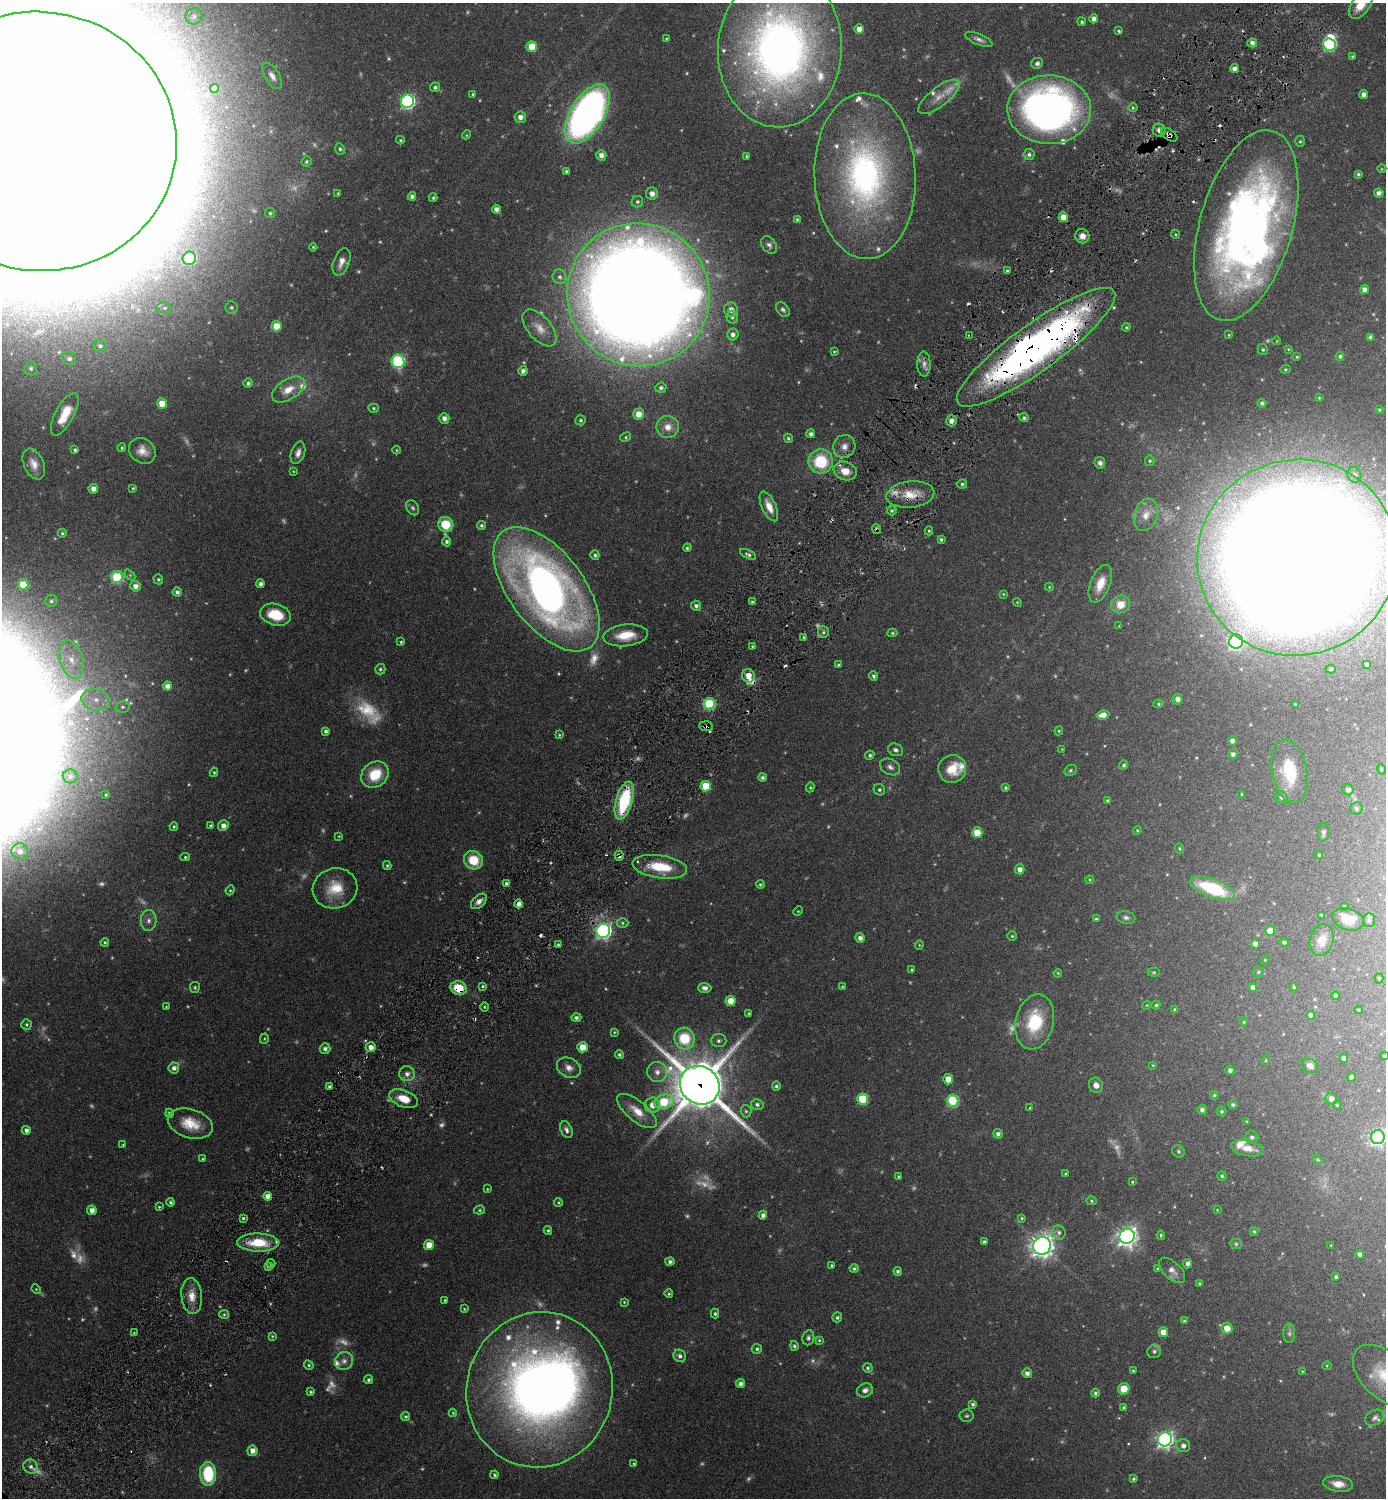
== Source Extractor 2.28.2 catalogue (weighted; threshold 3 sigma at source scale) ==
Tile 10 of 4 x 4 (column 2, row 3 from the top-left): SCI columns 1711-3094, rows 1525-3020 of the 6046 x 6043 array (HDU 1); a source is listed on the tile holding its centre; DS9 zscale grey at full resolution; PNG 1388 x 1500 px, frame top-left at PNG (2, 3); each listed source drawn as its Kron ellipse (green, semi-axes under 4 px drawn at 4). Shown black and unused: <1% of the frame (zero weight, under 3 of 6 exposures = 1% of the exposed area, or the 3 px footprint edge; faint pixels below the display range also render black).
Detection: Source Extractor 2.28.2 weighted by HDU 2 'WHT'; one run over the whole footprint, this tile lists its part. Background 0.075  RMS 0.0036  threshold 0.0146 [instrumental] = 3 sigma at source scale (4.09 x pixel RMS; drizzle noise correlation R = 1.36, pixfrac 0.8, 0.05/0.05 arcsec/px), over >= 5 px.
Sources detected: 530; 79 too faint to see at this stretch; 2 inside a brighter object's white glare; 11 cosmic-ray / hot-pixel residue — neither listed nor drawn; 18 inside a brighter listed object's ellipse — not listed separately; the other 420 listed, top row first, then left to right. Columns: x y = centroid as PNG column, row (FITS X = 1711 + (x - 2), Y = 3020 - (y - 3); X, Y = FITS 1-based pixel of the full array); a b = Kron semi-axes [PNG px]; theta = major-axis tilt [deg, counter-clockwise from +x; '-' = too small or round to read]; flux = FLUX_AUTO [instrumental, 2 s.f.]
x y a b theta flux
1361 5 16 9 54 5.7
194 16 8 8 - 1.6
1094 19 4 4 - 1.4
1082 22 4 4 - 0.53
859 29 5 4 - 2.1
1119 31 3 3 - 0.41
666 38 4 3 - 0.22
979 39 15 5 -22 1.3
1252 43 5 4 - 1.1
1329 44 6 6 - 42
532 47 5 5 - 7.6
780 49 78 62 86 190
1353 57 3 3 - 0.5
1037 63 6 5 - 0.83
1234 69 4 4 - 1.4
272 76 15 7 -58 2.1
435 87 5 4 - 0.71
215 88 4 4 - 1.3
473 94 4 3 - 0.39
1364 94 4 4 - 1.4
939 97 25 9 38 3.9
407 101 7 6 - 70
1133 108 5 3 - 0.38
1049 110 42 34 -1 170
587 114 33 17 59 180
520 117 6 6 - 1.7
1159 130 6 6 - 1.5
466 135 4 3 - 0.25
1169 135 9 5 -33 1.4
400 140 4 3 - 0.38
39 141 138 129 -8 17000
1300 141 5 5 - 0.47
340 149 6 4 -64 0.61
1029 154 5 5 - 0.77
601 155 5 5 - 1.5
747 156 4 3 - 0.37
306 161 5 4 - 0.61
1382 169 4 3 - 0.24
566 171 4 4 - 0.6
1358 174 4 3 - 0.51
865 176 83 50 -88 100
338 193 3 3 - 0.27
1379 193 5 4 - 1.2
652 194 6 6 - 1.8
412 196 4 4 - 0.95
433 198 4 3 - 0.47
637 202 6 5 - 0.58
496 209 4 4 - 1.4
270 213 5 5 - 0.54
1063 217 5 4 - 4.4
797 219 4 4 - 0.37
1246 226 98 46 74 240
1175 234 4 3 - 0.27
1082 236 7 7 - 1.9
769 245 9 6 -51 1.1
313 247 4 4 - 0.34
189 258 7 6 - 24
341 262 14 8 69 2.5
1007 271 4 3 - 0.4
560 277 7 7 - 0.89
1364 290 4 4 - 1.5
638 295 72 71 - 1100
231 307 6 6 - 0.72
165 308 7 5 -11 0.77
731 310 7 7 - 1.9
783 310 8 5 -52 0.88
732 317 6 5 - 0.69
276 326 5 5 - 5.4
1126 327 4 3 - 0.35
539 328 22 11 -49 3.8
733 334 6 5 - 1.3
1229 335 4 3 - 0.29
970 336 4 3 - 0.44
1371 338 4 4 - 1
1277 341 4 3 - 0.2
100 346 6 6 - 0.82
1036 347 96 23 36 180
1288 349 4 3 - 0.29
1263 350 6 5 - 0.5
834 352 3 2 - 0.3
1340 356 4 4 - 0.54
1297 357 3 3 - 0.28
69 359 7 6 - 1.3
398 361 7 6 - 42
924 364 12 6 -89 1.8
31 368 7 6 - 1.1
1285 369 5 4 - 0.39
523 371 5 4 - 1.2
248 383 5 4 - 0.77
661 388 5 5 - 0.8
288 390 18 10 33 4.5
1319 398 4 3 - 0.34
162 403 5 5 - 5.9
1262 403 4 4 - 0.61
374 408 5 4 - 0.46
1379 410 4 3 - 0.33
65 414 23 9 62 7.1
638 414 5 5 - 3.2
444 418 5 5 - 1.4
1024 418 4 4 - 0.58
581 420 5 5 - 0.54
951 421 5 5 - 1.5
668 427 11 11 - 3.8
811 434 4 4 - 0.96
626 437 6 4 29 0.46
788 438 5 4 - 0.53
844 446 11 11 - 2.5
122 448 4 4 - 0.46
75 450 4 3 - 0.59
396 450 4 3 - 0.26
142 451 14 12 -42 3.3
298 453 12 6 72 1.7
821 461 12 12 - 16
1150 461 5 5 - 0.43
1100 463 6 5 - 1.1
34 464 16 10 -66 3.1
293 471 4 3 - 0.26
845 471 11 9 -18 4
1354 475 8 6 -71 1.2
962 484 5 5 - 0.66
133 488 3 3 - 0.34
93 489 5 5 - 1.9
910 495 24 13 6 6.7
769 506 16 7 -65 3.9
413 508 8 6 -57 0.74
892 511 5 4 - 0.64
1146 515 17 11 71 3.4
446 524 8 7 - 8.6
481 525 4 4 - 0.56
877 529 5 4 - 0.83
929 531 4 4 - 0.34
62 533 4 4 - 0.46
941 539 4 3 - 0.6
447 541 5 4 - 0.82
687 548 4 3 - 0.5
748 554 9 4 -27 0.77
595 555 5 4 - 0.59
1297 557 100 97 24 1500
130 575 6 4 -46 0.38
117 577 6 6 - 22
158 579 5 4 - 0.5
261 584 4 4 - 1.1
1100 584 20 10 68 5.4
23 585 5 5 - 9.2
135 586 5 5 - 1.8
1049 587 4 4 - 0.28
547 589 72 37 -53 200
177 592 4 4 - 0.83
1003 594 4 4 - 0.26
51 601 6 6 - 0.72
752 602 4 2 - 0.32
1017 602 4 3 - 0.28
1121 604 9 8 - 4.5
696 606 5 5 - 0.95
275 615 15 10 -15 9.9
1119 626 4 4 - 0.22
823 632 6 5 - 0.77
892 633 5 4 - 0.43
626 635 22 11 6 7.1
804 637 4 3 - 0.45
1236 641 7 7 - 73
401 642 4 4 - 0.39
752 646 4 4 - 0.34
71 660 20 11 -73 5.1
838 665 3 3 - 0.47
1367 665 3 3 - 0.49
380 669 5 5 - 0.6
1331 669 5 4 - 0.51
748 676 7 6 - 3.6
873 676 5 4 - 0.7
167 686 4 4 - 1.7
1177 699 5 5 - 1.4
96 700 14 11 -12 4.5
709 704 5 5 - 26
1159 704 5 4 - 0.42
1295 704 3 2 - 0.33
122 707 7 5 12 0.72
1103 715 6 4 10 2.3
706 726 7 5 -6 0.97
326 731 4 4 - 0.73
1059 731 4 4 - 0.33
559 735 4 4 - 0.34
1232 741 4 4 - 1.2
1062 749 4 4 - 0.24
896 750 8 6 -25 0.9
1233 754 4 4 - 1.1
870 755 5 4 - 0.57
1124 765 4 4 - 0.56
890 767 11 7 -29 1.4
952 769 14 14 - 6.4
1381 769 5 3 - 0.29
1071 770 6 5 - 0.58
214 772 5 4 - 0.39
1290 772 33 17 -78 14
375 775 14 12 40 9.8
70 776 7 7 - 0.99
762 777 4 4 - 0.75
706 786 5 5 - 11
810 787 5 4 - 0.4
1006 788 4 3 - 0.47
879 790 6 5 - 0.65
1348 790 6 5 - 1.2
1242 794 3 3 - 0.36
106 795 3 2 - 0.34
1281 797 6 6 - 0.65
624 800 19 8 74 23
1107 800 4 3 - 0.39
1356 808 6 6 - 0.78
211 826 4 4 - 0.59
223 826 5 5 - 1.7
174 827 4 4 - 0.48
1137 830 4 4 - 0.36
1324 832 9 5 83 0.82
977 833 5 5 - 6.1
339 836 4 4 - 0.3
1180 849 5 4 - 0.39
20 851 8 8 - 2.3
1319 855 4 4 - 0.36
619 856 5 4 - 1.2
185 857 4 4 - 0.44
473 860 10 9 - 8.6
387 865 4 3 - 0.44
660 867 27 11 -8 12
1020 869 5 5 - 1.8
1090 880 4 4 - 0.3
506 883 4 4 - 0.57
760 884 4 4 - 0.42
335 888 22 20 17 8.6
1212 888 23 9 -20 21
230 890 5 4 - 0.39
479 901 9 6 43 1.6
519 904 4 4 - 2
1344 907 4 3 - 0.33
798 911 5 3 - 0.29
1322 915 4 3 - 0.47
1126 918 9 6 -12 0.98
1096 919 4 3 - 0.44
1348 919 16 11 -18 4.9
149 920 10 8 89 1.8
1369 920 7 6 - 0.64
623 923 6 5 - 0.56
603 931 7 7 - 94
1270 931 5 5 - 6.6
1012 936 4 4 - 0.4
860 938 5 4 - 1.4
1322 940 16 11 76 4.6
105 942 4 4 - 0.44
1284 942 4 4 - 0.59
1255 944 5 4 - 1.4
558 945 3 3 - 0.51
919 945 4 4 - 0.28
1265 960 4 4 - 0.29
912 969 3 3 - 0.29
1154 972 6 4 -1 0.41
1258 972 5 5 - 0.53
1058 973 4 3 - 0.33
1379 978 5 4 - 0.36
483 986 4 3 - 0.4
195 987 5 5 - 0.47
842 987 4 4 - 0.29
1294 987 4 4 - 0.44
459 988 8 7 - 7.8
705 988 6 5 - 1.2
1253 988 4 4 - 1.5
1336 996 4 4 - 0.76
731 1001 5 5 - 4.5
1147 1005 4 3 - 0.25
1156 1005 4 4 - 0.47
166 1007 4 3 - 0.27
484 1007 5 3 - 0.35
1175 1009 4 3 - 0.34
1359 1010 4 4 - 0.29
749 1013 3 3 - 0.28
1311 1015 4 4 - 1.1
576 1018 5 4 - 0.76
1035 1022 28 19 77 17
1244 1022 4 4 - 0.33
26 1024 5 5 - 0.51
614 1032 3 3 - 0.31
264 1039 5 4 - 0.36
685 1039 11 10 - 13
719 1041 7 6 - 0.99
371 1047 5 4 - 2.2
582 1047 5 5 - 5.4
325 1049 5 5 - 1.2
619 1054 4 4 - 0.58
1384 1056 3 2 - 0.25
1344 1058 4 4 - 1.2
1266 1060 5 3 - 0.24
1153 1065 3 3 - 0.25
1310 1066 9 7 -26 1.7
174 1068 5 5 - 1.3
569 1068 12 9 -28 2.3
1230 1070 5 4 - 0.85
657 1072 10 10 - 2.2
407 1074 8 7 - 1.7
1351 1077 4 4 - 0.8
948 1079 5 5 - 3.5
700 1085 20 18 -38 1500
1096 1085 8 7 - 2
329 1086 3 3 - 0.47
776 1086 5 4 - 0.58
1214 1095 4 4 - 0.39
404 1099 15 8 -21 5.6
863 1099 5 5 - 17
1331 1099 6 5 - 1.7
953 1101 6 6 - 25
664 1102 10 7 17 13
757 1104 6 5 - 0.96
1233 1104 5 4 - 0.66
652 1105 7 7 - 3
1337 1105 4 4 - 0.38
1030 1108 3 3 - 0.24
1202 1110 5 4 - 1
637 1111 24 10 -39 5.3
746 1111 6 5 - 0.6
1222 1112 5 5 - 0.47
170 1113 4 4 - 0.83
1247 1121 3 3 - 0.25
190 1124 23 14 -17 7.4
26 1130 4 4 - 1.1
566 1130 9 5 -66 1.1
998 1134 4 4 - 1.1
1252 1137 6 6 - 0.9
1378 1137 7 7 - 84
123 1145 3 3 - 0.26
1248 1148 17 7 -11 3.7
1178 1151 6 5 - 0.53
203 1159 4 4 - 0.29
1318 1160 6 3 -20 0.34
1066 1174 3 3 - 0.38
1222 1176 4 4 - 0.48
899 1177 4 3 - 0.44
1132 1182 4 3 - 0.32
487 1189 3 2 - 0.24
268 1196 4 4 - 1.8
1092 1201 5 4 - 0.43
171 1202 4 3 - 0.65
558 1202 4 4 - 0.33
159 1207 4 4 - 0.34
92 1210 5 5 - 1.9
479 1210 5 4 - 0.42
1217 1210 3 3 - 0.2
763 1215 4 4 - 1.2
243 1218 4 4 - 0.48
1022 1218 4 3 - 0.39
548 1230 4 3 - 0.46
1254 1231 4 3 - 0.43
1059 1232 7 6 - 1.1
1161 1235 4 3 - 0.43
1127 1236 7 7 - 190
984 1242 4 3 - 0.78
258 1243 21 9 -1 11
1236 1244 6 5 - 0.56
429 1245 5 5 - 5
1331 1245 3 3 - 0.2
1042 1246 9 8 - 220
1359 1254 4 4 - 1.1
670 1262 4 4 - 0.89
271 1263 4 4 - 0.35
1188 1264 5 4 - 1.2
832 1265 3 3 - 0.4
268 1267 4 4 - 0.5
1157 1268 4 3 - 0.24
854 1269 4 4 - 0.58
1172 1270 16 8 -43 2.2
898 1271 4 4 - 0.72
1336 1277 4 3 - 0.73
1200 1283 3 3 - 0.49
36 1289 5 4 - 0.31
669 1294 4 4 - 0.41
192 1296 18 10 -84 4.3
445 1300 3 3 - 0.4
624 1302 4 4 - 0.29
464 1309 4 3 - 0.31
224 1314 5 4 - 0.46
715 1314 5 4 - 0.52
837 1317 5 4 - 0.63
1184 1321 4 4 - 0.38
1227 1328 5 5 - 3.4
1163 1332 5 5 - 3
134 1333 4 4 - 0.3
1289 1333 9 6 -90 0.99
272 1336 4 4 - 0.31
808 1338 7 6 - 0.85
819 1340 4 4 - 0.39
794 1346 5 4 - 0.62
757 1349 5 5 - 0.65
1154 1351 7 6 - 0.89
680 1356 7 6 - 1.1
344 1361 9 8 - 1.6
309 1365 5 4 - 0.46
1327 1366 5 4 - 0.35
868 1368 5 4 - 0.52
1133 1371 3 3 - 0.32
1302 1371 4 3 - 0.23
1027 1373 5 5 - 1.3
1385 1376 38 22 -42 13
369 1380 4 4 - 0.73
740 1384 4 4 - 1.1
1124 1389 6 5 - 5.4
539 1390 78 73 74 290
865 1390 8 6 24 1.5
311 1392 3 3 - 0.46
1095 1393 4 4 - 0.6
973 1404 3 3 - 0.58
1124 1408 4 3 - 0.73
453 1413 4 4 - 0.34
406 1416 4 4 - 0.5
967 1416 7 6 - 0.66
1375 1418 10 7 30 1.2
1165 1439 7 7 - 120
1183 1446 7 6 - 1.5
252 1451 5 5 - 2.1
634 1464 3 2 - 0.26
31 1467 8 6 -37 1.2
208 1474 12 8 -89 18
495 1475 4 4 - 0.52
1134 1479 4 4 - 0.53
1338 1484 15 8 -7 3.4
Overlapping masked pixels (flux is a lower limit): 16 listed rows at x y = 1159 130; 1169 135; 1246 226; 970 336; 1036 347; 910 495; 877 529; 1297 557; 706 726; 624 800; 619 856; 660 867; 519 904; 459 988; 700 1085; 258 1243
Isophote crosses this tile's border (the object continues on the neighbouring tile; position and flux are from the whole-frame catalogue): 7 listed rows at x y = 1361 5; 780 49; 39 141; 1246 226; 1297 557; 1378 1137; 1385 1376